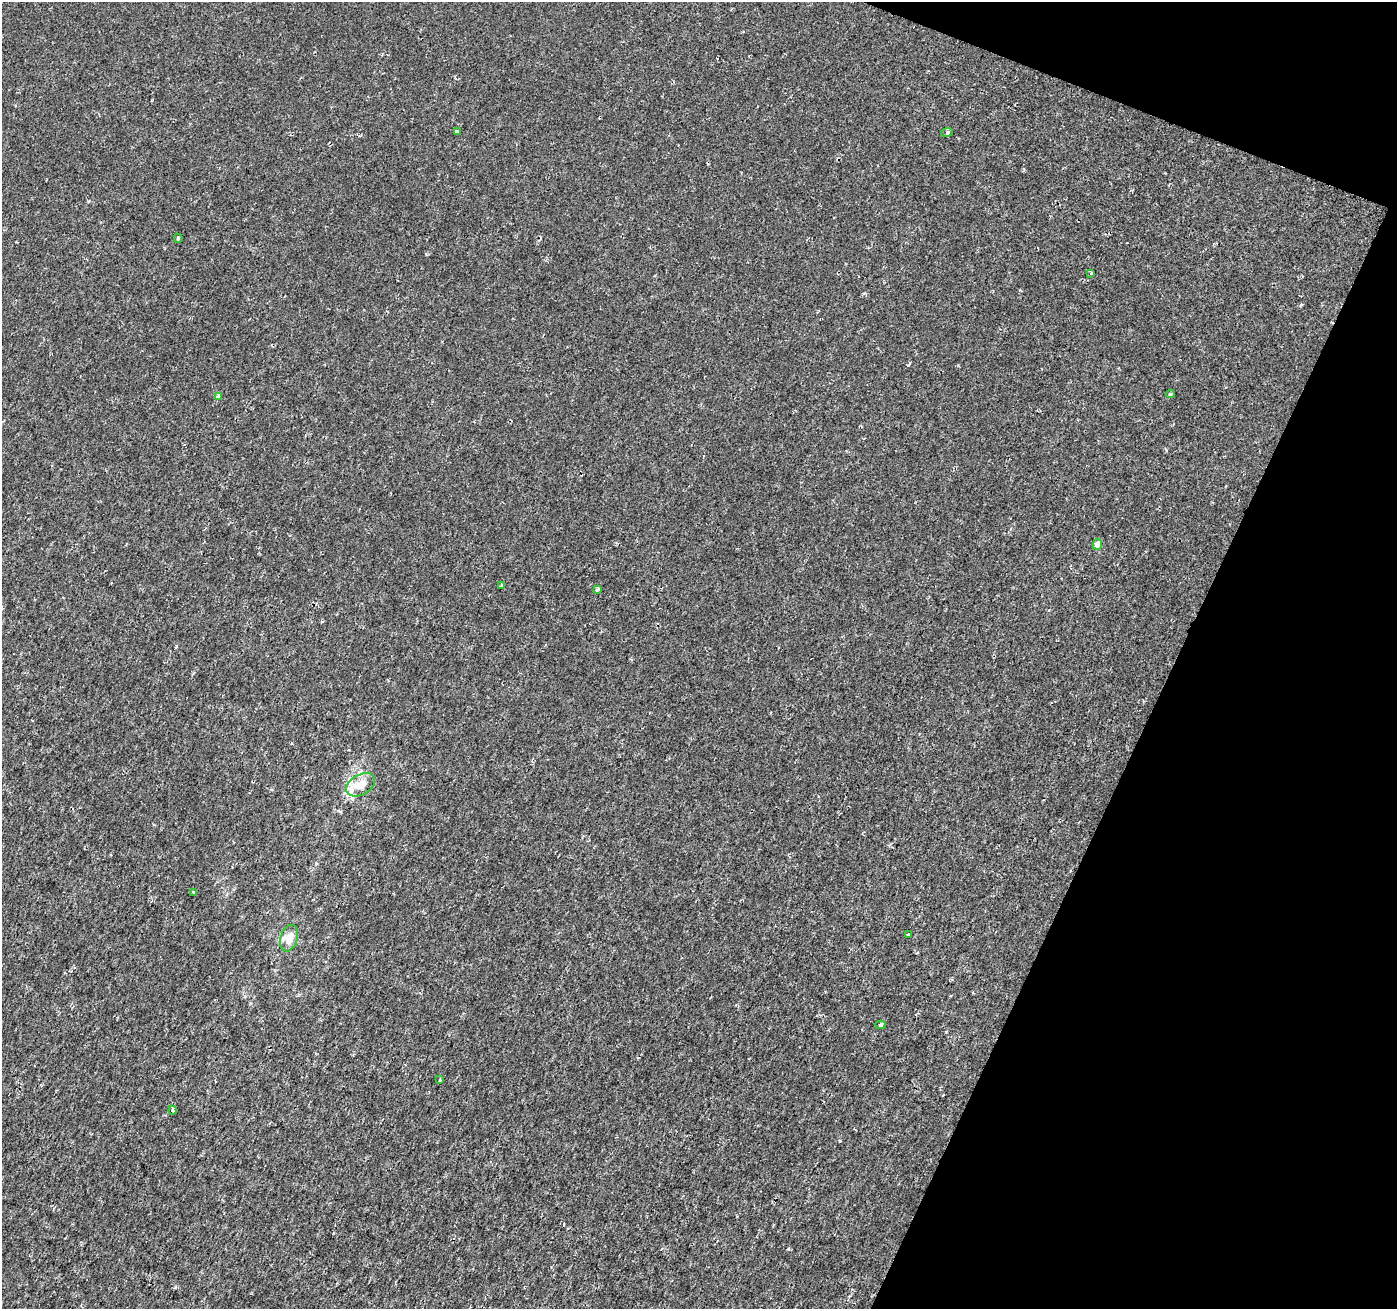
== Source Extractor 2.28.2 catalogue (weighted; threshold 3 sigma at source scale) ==
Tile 8 of 4 x 4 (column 4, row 2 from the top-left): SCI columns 4192-5586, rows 2891-4197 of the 5588 x 5717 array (HDU 1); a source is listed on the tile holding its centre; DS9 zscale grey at full resolution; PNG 1399 x 1311 px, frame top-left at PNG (2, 2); each listed source drawn as its Kron ellipse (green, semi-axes under 4 px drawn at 4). Shown black and unused: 19% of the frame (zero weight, under 2 of 3 exposures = <1% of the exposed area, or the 3 px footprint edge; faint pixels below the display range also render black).
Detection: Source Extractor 2.28.2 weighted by HDU 2 'WHT'; one run over the whole footprint, this tile lists its part. Background -6.86e-05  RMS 0.0018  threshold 0.00829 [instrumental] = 3 sigma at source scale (4.5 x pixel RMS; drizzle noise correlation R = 1.50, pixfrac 1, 0.0396/0.0396 arcsec/px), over >= 5 px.
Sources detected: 16; all 16 listed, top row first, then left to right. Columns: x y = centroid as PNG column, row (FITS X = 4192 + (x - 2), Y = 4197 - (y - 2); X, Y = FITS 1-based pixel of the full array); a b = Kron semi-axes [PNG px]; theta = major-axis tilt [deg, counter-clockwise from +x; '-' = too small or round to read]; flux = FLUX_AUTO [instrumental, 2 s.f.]
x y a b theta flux
457 132 3 3 - 0.6
947 132 6 3 19 0.24
178 238 4 3 - 0.2
1091 273 3 3 - 0.65
1170 394 4 3 - 0.39
218 396 4 3 - 1.3
1097 544 5 4 - 1.8
501 585 3 3 - 0.17
597 590 3 3 - 0.52
361 785 15 10 30 2.8
194 893 4 3 - 0.97
908 935 3 3 - 1.7
289 938 13 8 73 1.8
881 1025 5 4 - 0.34
440 1080 3 2 - 0.29
173 1110 4 4 - 0.2